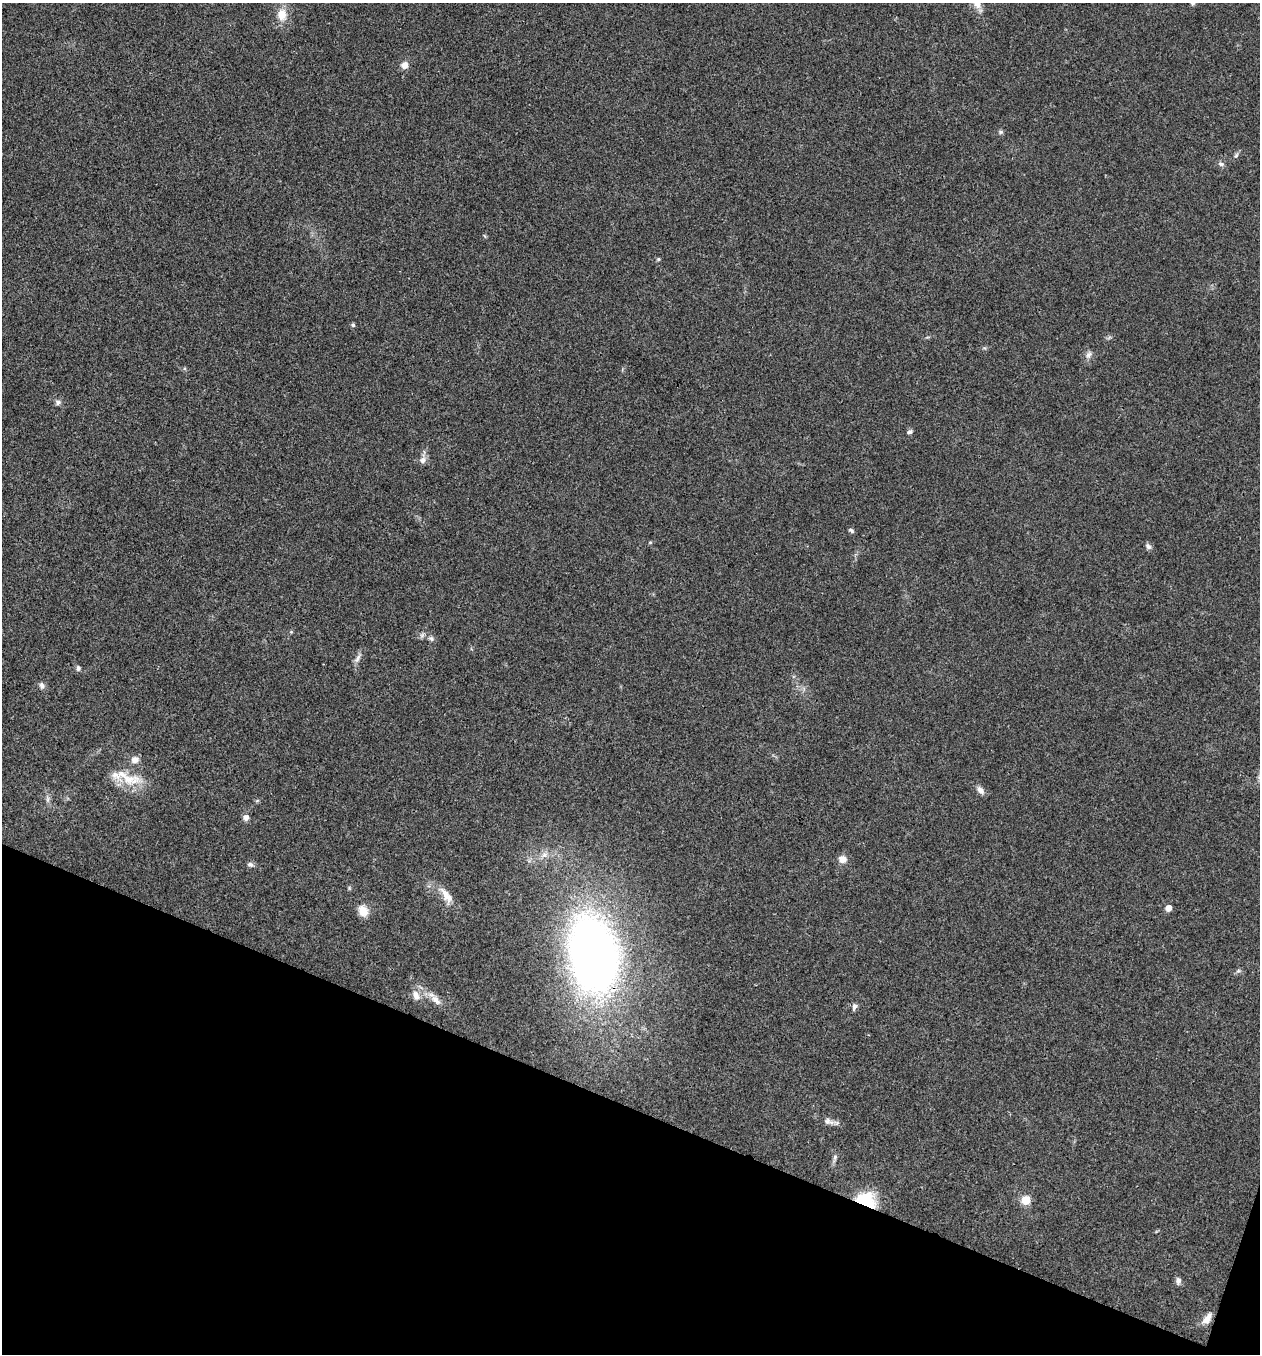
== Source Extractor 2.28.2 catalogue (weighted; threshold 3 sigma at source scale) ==
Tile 15 of 4 x 4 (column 3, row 4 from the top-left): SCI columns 2781-4038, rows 3-1354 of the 5431 x 5417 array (HDU 1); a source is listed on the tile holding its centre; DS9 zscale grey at full resolution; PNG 1262 x 1356 px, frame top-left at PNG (2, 3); no overlay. Shown black and unused: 19% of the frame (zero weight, under 3 of 4 exposures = <1% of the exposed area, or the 3 px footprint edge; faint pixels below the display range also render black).
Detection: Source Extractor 2.28.2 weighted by HDU 2 'WHT'; one run over the whole footprint, this tile lists its part. Background 0.0216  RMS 0.004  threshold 0.0179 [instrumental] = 3 sigma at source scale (4.5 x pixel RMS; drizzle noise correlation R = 1.50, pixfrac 1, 0.05/0.05 arcsec/px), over >= 5 px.
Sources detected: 44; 2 inside a brighter listed object's ellipse — not listed separately; the other 42 listed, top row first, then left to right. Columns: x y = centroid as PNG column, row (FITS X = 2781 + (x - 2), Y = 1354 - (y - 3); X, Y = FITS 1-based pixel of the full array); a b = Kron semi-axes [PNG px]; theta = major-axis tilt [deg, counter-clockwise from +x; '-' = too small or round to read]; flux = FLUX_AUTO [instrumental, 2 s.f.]
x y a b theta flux
1192 3 6 5 - 0.81
282 15 17 13 -81 5.9
405 65 8 7 - 3
1001 132 7 5 -13 0.79
1236 155 8 5 62 0.92
1221 164 9 6 -20 1.2
658 259 6 4 22 0.57
353 325 5 4 - 0.82
1089 355 11 7 61 1.8
58 402 7 7 - 1.3
910 432 6 5 - 1.1
423 460 11 8 66 2
851 530 7 5 -34 0.77
650 542 6 4 1 0.44
1148 546 9 6 -49 1.2
422 635 8 6 88 1.1
431 638 8 6 -38 1.2
358 658 17 5 59 1.9
78 668 7 6 - 0.97
42 686 8 7 - 1.5
135 760 10 8 9 2.6
128 779 42 14 -4 11
980 790 12 7 -48 2
47 799 11 4 -85 1.3
246 818 6 6 - 2.2
544 855 11 8 35 2.5
842 859 10 9 - 3
250 865 9 6 -12 1.2
446 896 28 11 -55 5.7
1168 908 5 5 - 3
363 911 14 11 -64 4.9
594 954 56 34 -80 360
1238 971 7 5 11 0.86
416 995 13 8 -62 3.3
436 1000 21 9 -41 4
854 1006 9 6 75 1.3
828 1121 17 8 -9 2.6
835 1158 13 5 73 1.4
866 1200 21 15 -15 20
1025 1200 10 9 - 5.2
1178 1281 9 7 90 1.4
1207 1318 17 8 54 3.4
Overlapping masked pixels (flux is a lower limit): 2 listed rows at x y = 594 954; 866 1200
Isophote crosses this tile's border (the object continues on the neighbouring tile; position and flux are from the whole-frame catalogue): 1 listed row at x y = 1192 3